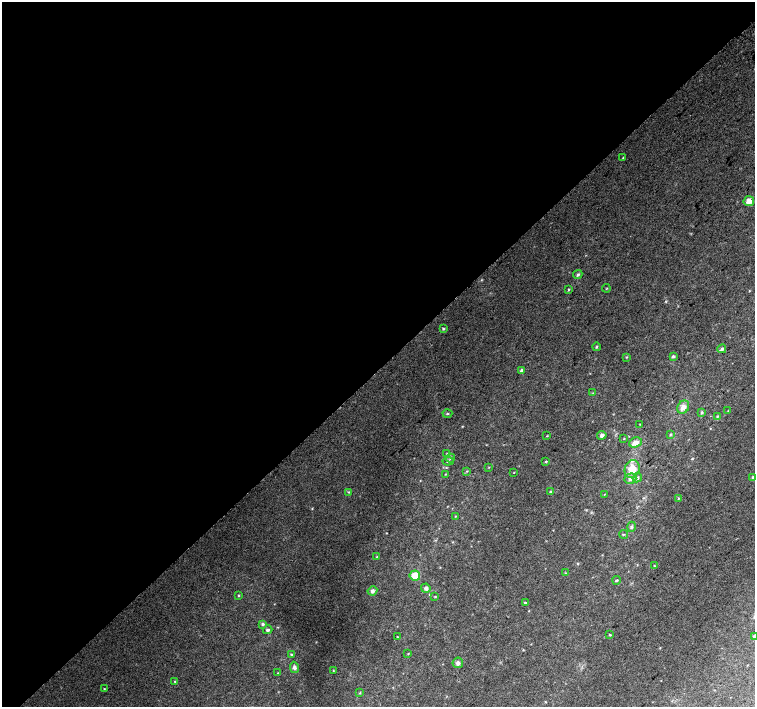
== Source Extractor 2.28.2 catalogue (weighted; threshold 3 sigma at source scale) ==
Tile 5 of 4 x 4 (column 1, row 2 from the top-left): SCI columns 39-1544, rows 3072-4480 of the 6096 x 6079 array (HDU 1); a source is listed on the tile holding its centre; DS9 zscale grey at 2 x 2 block average (1 PNG px = mean of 2 x 2 image px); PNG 757 x 709 px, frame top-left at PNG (2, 2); each listed source drawn as its Kron ellipse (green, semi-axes under 4 px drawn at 4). Shown black and unused: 52% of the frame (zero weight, under 2 of 3 exposures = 2% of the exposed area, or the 3 px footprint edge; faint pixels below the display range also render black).
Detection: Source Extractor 2.28.2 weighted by HDU 2 'WHT'; one run over the whole footprint, this tile lists its part. Background 0.0558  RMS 0.013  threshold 0.0604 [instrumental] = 3 sigma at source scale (4.5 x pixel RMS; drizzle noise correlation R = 1.50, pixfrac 1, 0.0396/0.0396 arcsec/px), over >= 5 px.
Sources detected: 68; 2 inside a brighter listed object's ellipse — not listed separately; the other 66 listed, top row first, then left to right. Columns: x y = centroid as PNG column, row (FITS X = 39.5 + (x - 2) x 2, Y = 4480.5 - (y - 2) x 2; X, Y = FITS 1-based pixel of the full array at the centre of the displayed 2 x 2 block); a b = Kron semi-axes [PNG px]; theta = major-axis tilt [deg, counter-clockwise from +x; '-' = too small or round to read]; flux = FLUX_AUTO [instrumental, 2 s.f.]
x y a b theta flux
623 158 3 2 - 2.3
749 201 5 5 - 21
578 275 5 3 - 5.4
606 288 4 2 - 1.7
569 289 3 3 - 2.4
443 329 3 3 - 3.2
596 347 4 2 - 2.8
722 349 4 4 - 4.7
673 356 4 3 - 5.3
626 357 3 2 - 1.9
522 370 4 3 - 7.9
593 393 3 2 - 1.6
683 407 7 5 56 18
728 411 3 2 - 1.7
701 412 4 3 - 4.2
447 414 5 2 - 2.5
717 416 4 3 - 2.7
640 424 3 2 - 1.5
670 434 3 3 - 2.5
602 435 4 4 - 10
547 436 3 2 - 1.9
624 439 3 2 - 1.6
635 442 6 5 - 21
447 454 4 3 - 3
450 458 4 4 - 4.7
448 461 5 3 - 4.8
546 461 3 3 - 3.4
489 467 3 2 - 1.4
632 469 9 7 73 47
467 471 3 2 - 2.3
514 472 2 2 - 1.4
445 474 2 2 - 1.6
753 477 4 3 - 4.6
637 478 5 4 - 5.4
630 479 6 5 - 12
349 492 3 2 - 2
550 492 4 2 - 2.4
604 494 2 2 - 1.3
678 498 3 3 - 2.3
456 516 3 2 - 1.9
631 527 5 4 - 5.2
623 534 4 2 - 1.9
377 557 3 3 - 2.1
654 566 3 2 - 1.8
565 573 3 2 - 1.6
415 575 5 5 - 47
617 580 4 3 - 3.2
426 588 4 4 - 8.4
372 591 5 4 - 8
238 595 3 2 - 2.4
435 597 3 2 - 2.1
525 603 4 3 - 2.8
263 624 4 4 - 5
268 630 5 3 - 5.5
610 635 3 3 - 2.3
754 636 3 3 - 2.4
397 637 3 2 - 2.2
291 654 4 3 - 3.2
408 654 3 2 - 1.6
458 663 5 5 - 9.5
294 667 5 4 - 8.3
333 670 3 3 - 2
278 673 3 2 - 1.3
175 681 3 3 - 2.4
104 689 2 2 - 1.9
360 693 3 3 - 2.4
Isophote crosses this tile's border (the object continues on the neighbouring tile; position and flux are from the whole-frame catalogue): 1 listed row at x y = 754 636
Diffuse or blended objects may show on this block-average render without a row.